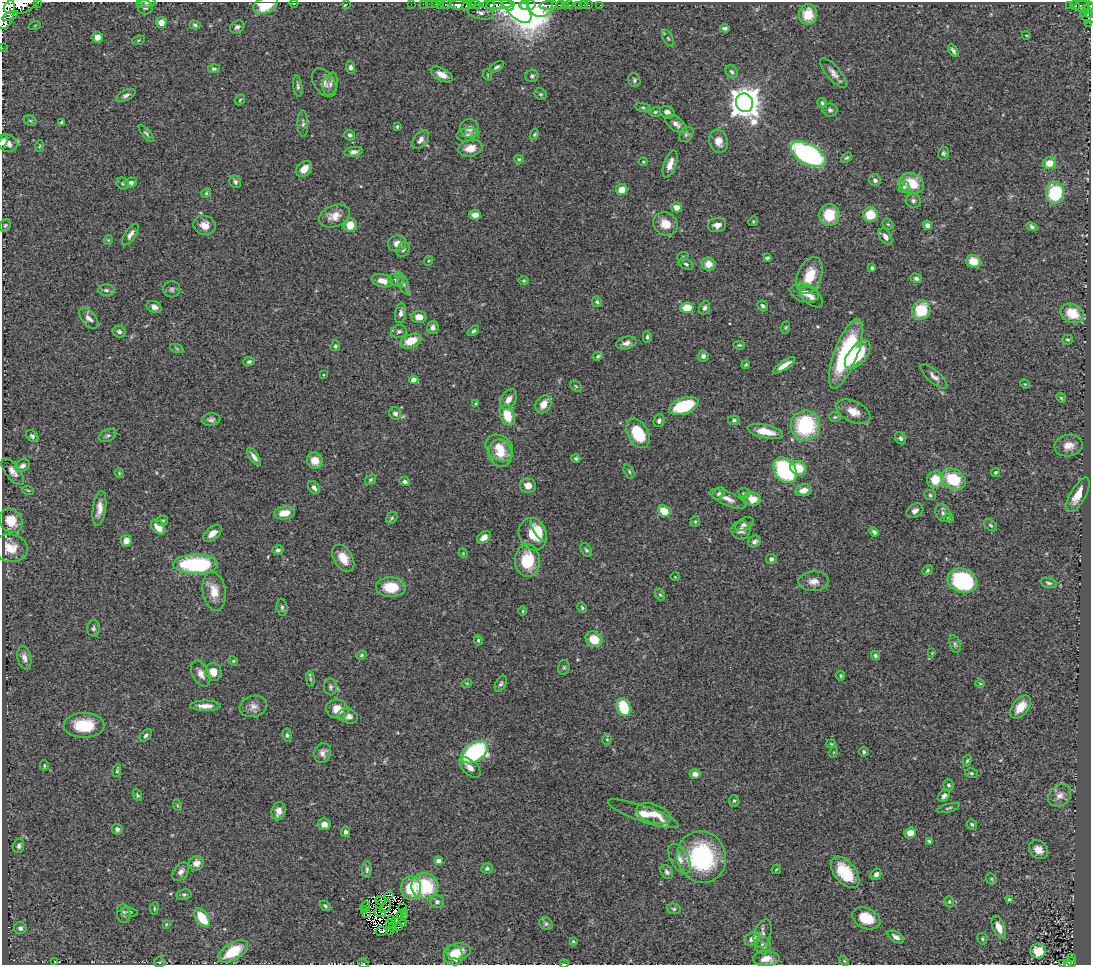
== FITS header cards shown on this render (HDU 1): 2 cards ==
NAXIS1  =                 1089
NAXIS2  =                  963

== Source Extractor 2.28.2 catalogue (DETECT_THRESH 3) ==
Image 1089 x 963 px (HDU 1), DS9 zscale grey, 1 PNG px = 1 image px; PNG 1093 x 967 px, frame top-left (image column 1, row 963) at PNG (2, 2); each listed source drawn as its Kron ellipse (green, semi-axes under 4 px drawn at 4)
Background 0.916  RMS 0.056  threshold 0.169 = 3 sigma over >= 5 px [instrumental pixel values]
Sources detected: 404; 11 with non-positive FLUX_AUTO (blend fragments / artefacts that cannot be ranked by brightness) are neither listed nor drawn; the other 393 listed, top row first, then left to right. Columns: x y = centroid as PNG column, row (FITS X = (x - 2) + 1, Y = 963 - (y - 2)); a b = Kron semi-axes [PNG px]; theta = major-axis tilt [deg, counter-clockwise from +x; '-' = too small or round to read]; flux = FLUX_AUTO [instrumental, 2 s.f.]
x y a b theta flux
38 2 2 2 - 13
146 3 9 5 8 10
294 3 4 3 - 2.7
21 4 17 9 17 2600
347 4 4 2 - 50
411 4 2 2 - 8.7
423 4 2 2 - 7.4
429 4 2 2 - 17
435 4 3 2 - 14
440 4 2 2 - 15
476 4 5 3 - 640
497 4 17 4 2 810
540 4 12 12 - 910
266 5 13 8 19 120
446 5 6 3 0 66
459 5 9 5 -3 1200
471 5 3 3 - 620
491 5 4 3 - 360
507 5 7 4 -36 800
515 5 21 10 -50 2700
523 5 4 4 - 4400
528 5 7 4 9 8300
548 5 8 3 5 660
561 5 4 2 - 140
566 5 3 3 - 10
569 5 3 2 - 76
579 5 3 3 - 41
583 5 2 2 - 6.3
588 5 3 2 - 24
600 5 2 2 - 4.8
467 6 5 3 - 480
1070 6 4 3 - 75
1075 6 5 3 - 79
1082 6 8 5 -3 170
1089 6 5 2 - 230
145 7 7 7 - 12
5 10 18 9 84 4900
480 12 13 6 -11 18
1088 12 7 3 -69 120
1083 13 3 2 - 39
808 15 10 9 - 88
10 16 8 2 23 630
1088 17 7 4 -31 170
161 22 5 5 - 36
1089 24 2 2 - 5.4
35 25 6 3 20 4.6
195 25 5 4 - 6.4
237 27 7 6 - 12
725 28 5 3 - 8.3
1026 35 4 3 - 3
97 37 5 5 - 25
668 38 9 5 -63 7.4
138 40 6 4 20 5
2 48 2 2 - 6.9
953 51 7 3 -57 11
497 67 8 4 31 8.6
351 68 6 4 -84 12
214 69 6 4 4 7.3
732 72 7 5 -52 9.9
833 73 18 7 -50 26
442 74 12 6 -28 31
488 75 6 3 -71 4.2
532 76 7 6 - 8.8
634 80 7 5 -69 7.7
324 82 16 10 -57 30
330 84 11 7 77 18
298 86 11 4 -82 10
541 94 6 5 - 7.2
126 95 10 5 27 13
240 100 6 4 48 5.5
744 103 9 8 - 6500
822 103 5 4 - 6.8
643 107 8 4 -8 7
830 110 7 6 - 11
655 112 6 4 16 6.9
667 112 7 6 - 21
30 121 7 5 -29 7.7
62 122 4 3 - 6.6
303 124 13 5 -89 10
676 124 12 6 -36 20
397 127 3 3 - 4.6
469 128 9 9 - 25
146 133 10 4 -49 8.7
534 134 5 4 - 4.9
686 134 9 6 49 10
350 135 6 5 - 12
467 135 10 6 11 12
420 140 11 6 51 18
3 141 7 4 72 14
718 141 11 9 -74 38
7 143 10 8 -25 25
39 146 6 4 87 5
470 148 12 8 14 45
354 152 9 5 9 14
943 153 6 5 - 7.6
808 154 19 10 -30 800
847 158 6 4 36 6.4
519 159 5 4 - 5.4
643 162 4 4 - 4
1050 163 6 6 - 53
670 164 14 6 71 32
304 169 9 6 45 38
875 180 6 5 - 12
131 182 6 5 - 10
235 182 6 5 - 10
123 184 6 5 - 7.2
911 184 13 10 -20 110
904 187 6 5 - 8.9
622 190 6 5 - 43
206 193 5 4 - 4.6
1055 193 10 9 - 250
913 201 7 7 - 12
677 207 5 5 - 29
475 215 6 4 -9 27
830 215 11 10 - 110
870 215 7 7 - 90
334 216 16 10 22 43
753 221 5 4 - 4.5
665 224 13 11 -31 53
888 224 6 4 -42 5.2
5 225 6 5 - 6.6
204 225 11 9 -16 34
350 225 7 6 - 55
717 225 9 7 12 25
927 225 5 4 - 20
1032 227 6 4 -27 8.4
130 234 12 5 56 17
885 237 9 5 -56 22
108 240 5 4 - 3.8
397 243 9 8 - 25
403 249 8 6 56 11
683 256 6 3 19 4.3
767 258 4 3 - 7.6
428 261 5 3 - 3.4
973 261 7 6 - 69
686 264 8 5 -24 7.9
708 264 7 6 - 40
872 268 3 3 - 8.8
810 275 19 12 68 96
916 278 6 5 - 11
396 280 8 6 -17 11
382 281 10 6 -14 37
524 281 5 4 - 5
403 283 12 4 -66 12
172 289 8 8 - 11
106 290 8 5 -3 13
805 293 14 9 -16 32
811 297 14 7 -39 24
597 302 5 5 - 6.8
762 306 5 4 - 7.9
154 307 8 5 -23 18
687 308 7 5 6 74
705 308 7 5 72 12
921 310 10 9 - 140
401 313 10 5 81 15
1072 313 12 9 -25 99
419 317 7 6 - 30
89 318 12 7 -49 21
433 327 6 6 - 20
786 327 6 4 83 4.8
399 331 8 6 10 11
473 331 6 4 37 7.3
119 332 7 5 -30 12
647 337 6 4 90 7.4
1067 340 5 5 - 5.9
411 341 11 6 23 78
626 343 10 6 15 20
739 345 6 4 -7 5.3
335 346 5 4 - 7.7
177 349 7 4 -20 5.3
846 354 37 11 69 410
858 355 17 9 49 170
598 356 5 4 - 5.5
703 356 5 5 - 14
249 362 5 4 - 7.1
746 365 4 3 - 4.6
784 365 13 4 34 33
323 375 3 2 - 2.6
934 376 17 6 -42 21
414 380 4 4 - 53
1025 384 5 4 - 3.9
576 386 6 5 - 5.8
1061 398 5 4 - 4.9
508 399 11 7 55 29
476 403 4 3 - 5
543 404 9 7 58 46
684 406 15 8 19 240
853 412 18 10 -25 51
395 413 6 6 - 14
507 416 10 7 -71 90
835 417 6 5 - 5.7
211 420 9 6 7 14
734 420 6 5 - 8.2
659 421 7 5 69 11
805 425 15 14 - 330
765 432 18 7 -12 64
638 433 16 10 -61 150
108 435 9 6 26 9.6
32 436 7 5 -39 8
901 438 6 5 - 9.3
1068 445 14 11 9 39
499 448 15 12 -42 78
500 453 14 11 -77 57
254 457 10 4 -55 19
576 459 4 4 - 6.8
315 461 8 8 - 43
23 466 7 6 - 13
798 468 8 7 - 96
785 470 14 10 -53 390
13 471 16 7 -51 24
629 472 7 5 -63 6.4
996 472 5 4 - 6.3
119 473 5 4 - 4.2
953 479 13 9 -29 160
370 480 6 4 34 5.8
935 480 8 8 - 77
405 482 5 4 - 12
528 486 8 7 - 33
314 488 7 5 -52 14
28 490 6 3 -19 4.4
803 490 8 6 12 31
744 493 6 5 - 6.4
719 494 7 5 44 8
930 495 6 5 - 6.2
1078 495 19 7 61 60
728 499 19 7 -24 31
753 499 8 6 -10 62
99 509 17 6 81 35
664 511 7 5 -38 79
915 511 9 6 30 15
285 513 10 6 9 51
943 513 9 7 -53 13
392 518 6 5 - 6.6
949 518 5 4 - 6
11 521 13 11 -52 81
163 521 5 5 - 5.8
695 521 6 4 70 5.4
744 524 10 6 28 15
990 525 7 5 -39 6.2
158 527 9 5 -48 45
539 529 13 5 -60 33
741 530 9 9 - 22
874 532 5 3 - 10
212 533 11 6 39 28
533 534 16 14 -69 100
484 537 8 5 38 23
126 541 6 5 - 34
755 541 6 5 - 11
10 548 17 14 -11 63
278 550 5 5 - 9.6
586 550 7 5 -58 8.3
463 553 5 3 - 3.4
343 558 15 9 -58 58
771 559 5 5 - 11
527 560 16 12 -88 150
196 564 22 9 -1 430
927 570 6 4 42 6
675 577 4 3 - 2.4
813 581 15 10 4 32
962 581 15 12 -18 450
1049 583 8 5 -17 8.7
391 587 15 10 -3 100
214 591 19 11 -81 61
660 595 6 4 -61 6.1
282 607 8 5 -83 8.6
582 608 5 4 - 6.2
523 611 5 3 - 4
93 628 8 6 88 9.9
594 639 9 7 -33 80
478 640 5 4 - 5.9
955 644 9 5 -74 9.4
932 653 3 3 - 2.7
362 655 5 3 - 4.7
875 655 5 4 - 6.8
24 658 12 6 -77 19
233 661 5 4 - 4.6
564 667 7 5 76 7
213 672 9 8 - 43
201 674 14 8 -64 30
841 676 5 4 - 5.6
310 679 8 4 -82 6.8
467 683 5 3 - 3.3
501 684 8 5 63 8.6
980 684 5 3 - 3.4
330 687 8 6 -84 10
205 706 15 5 1 31
253 706 14 10 15 27
624 707 9 6 -69 160
1021 707 13 8 52 59
337 709 11 9 -17 55
348 716 10 7 -15 24
84 725 20 12 0 140
146 735 7 4 45 8.5
287 735 6 4 -81 7.5
607 739 5 4 - 4.8
831 744 4 4 - 4
474 752 15 9 32 460
834 752 5 3 - 3.3
864 752 5 4 - 8.4
323 753 10 8 72 20
967 761 6 4 72 6.1
44 766 5 4 - 4.6
470 768 13 7 -42 26
117 771 6 4 80 5.2
971 773 6 5 - 6.3
695 774 5 5 - 19
949 785 6 5 - 7.1
137 795 6 4 -64 5.4
1060 795 12 10 44 32
944 796 6 5 - 14
734 801 6 5 - 6.6
177 805 6 3 -71 4.1
948 808 11 3 16 7.6
279 811 9 6 75 25
643 814 37 8 -19 85
654 814 18 9 -18 49
324 824 6 5 - 19
972 824 5 5 - 7.4
117 829 5 5 - 10
345 832 5 4 - 11
910 833 6 5 - 41
929 841 4 3 - 5.8
19 846 7 5 80 12
1038 850 10 8 -45 31
702 857 26 24 -69 420
680 859 16 9 -60 33
439 861 4 4 - 38
196 863 7 7 - 28
487 868 6 5 - 7.1
367 869 8 4 90 9.1
776 869 5 3 - 3.4
181 872 10 7 54 18
667 872 8 5 -55 11
845 872 18 10 -50 160
876 874 6 5 - 14
991 879 6 5 - 5.3
425 886 13 13 - 210
411 888 12 10 -90 120
184 895 7 5 10 7.6
389 895 4 2 - 7
1009 900 4 4 - 13
380 901 5 3 - 5.8
437 902 7 6 - 13
949 902 6 4 -70 5.6
380 904 4 2 - 4
325 906 6 4 -40 8
366 906 4 2 - 3.5
385 907 7 2 45 0.36
154 908 6 3 83 4.3
403 908 3 2 - 4.4
674 909 7 5 -13 7.6
365 910 2 2 - 5.3
129 912 8 4 -11 7.3
380 912 6 2 -22 15
367 913 4 2 - 2.9
404 913 2 2 - 1.5
124 914 9 6 -83 15
400 916 2 2 - 9.4
405 916 3 2 - 7
202 918 10 6 -55 110
866 918 15 10 -24 93
392 919 4 2 - 4.1
396 922 4 2 - 9.5
403 923 2 2 - 5.2
166 924 4 3 - 3.2
389 924 3 2 - 4
546 924 7 5 -38 8.3
393 927 4 2 - 4.2
398 927 3 2 - 4.3
999 927 12 6 -69 38
20 928 6 6 - 14
381 931 6 3 11 19
391 932 3 2 - 3.8
763 934 14 8 72 20
896 937 9 5 -32 17
752 939 8 6 38 25
982 939 5 5 - 5.4
573 941 4 3 - 4.5
763 945 9 8 - 19
233 951 16 8 31 140
459 951 12 8 5 40
1038 951 8 7 - 62
453 955 10 9 - 67
1072 958 3 3 - 8.6
766 959 13 7 2 36
844 961 5 3 - 3.8
55 962 3 2 - 2.1
159 962 6 5 - 5.8
1071 962 5 3 - 35
363 963 5 3 - 2.7
1062 963 3 2 - 5.9
1067 963 3 2 - 11
564 964 4 2 - 2.6
At the frame edge (FLAGS 8, measured only in part): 15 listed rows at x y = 38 2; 146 3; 21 4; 266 5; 1089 6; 5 10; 1088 17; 1089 24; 2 48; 3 141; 1071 962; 363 963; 1062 963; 1067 963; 564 964
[11 non-positive-flux detections neither listed nor drawn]